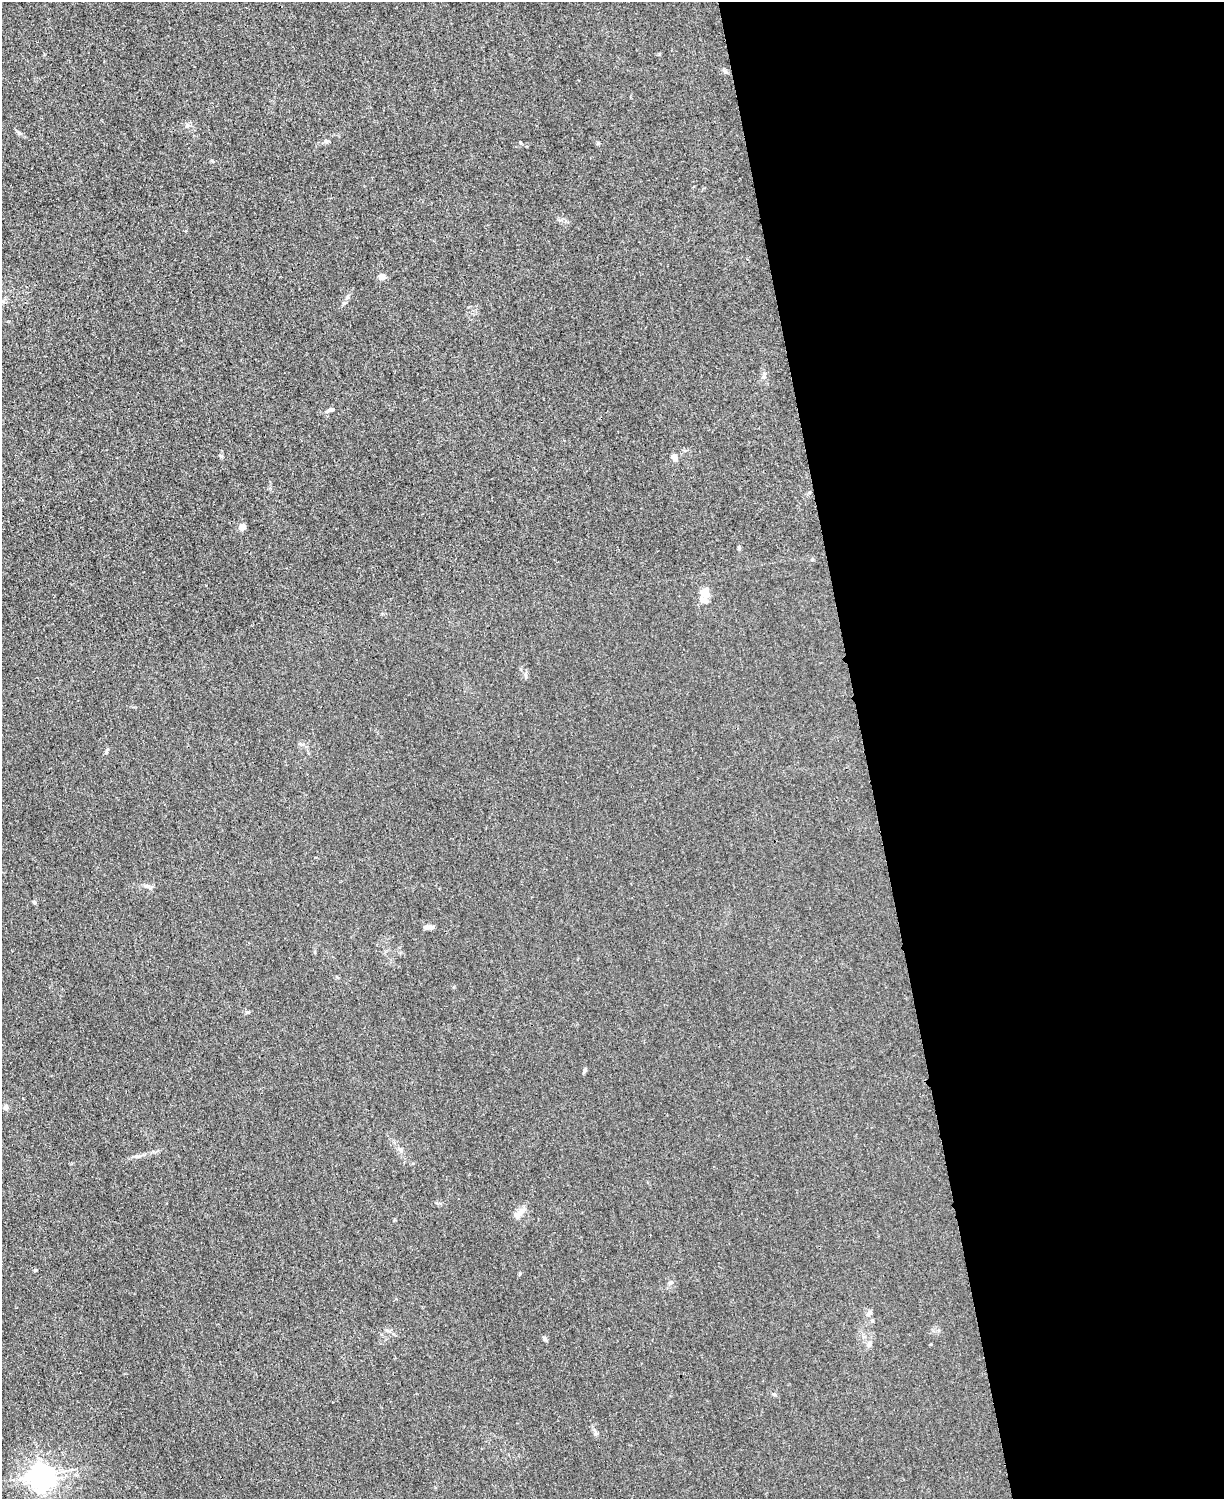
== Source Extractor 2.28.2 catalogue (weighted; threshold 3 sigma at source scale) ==
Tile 8 of 4 x 3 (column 4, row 2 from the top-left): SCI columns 3677-4898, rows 1760-3256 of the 4923 x 4898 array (HDU 1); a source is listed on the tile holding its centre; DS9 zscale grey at full resolution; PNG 1226 x 1501 px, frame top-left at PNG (2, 2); no overlay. Shown black and unused: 29% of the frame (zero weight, under 3 of 4 exposures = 2% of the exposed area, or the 3 px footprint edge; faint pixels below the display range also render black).
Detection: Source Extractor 2.28.2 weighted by HDU 2 'WHT'; one run over the whole footprint, this tile lists its part. Background 0.0151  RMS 0.0046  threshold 0.0205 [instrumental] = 3 sigma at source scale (4.5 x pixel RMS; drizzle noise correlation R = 1.50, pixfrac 1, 0.05/0.05 arcsec/px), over >= 5 px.
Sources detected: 24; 1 inside a brighter object's white glare — not listed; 1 inside a brighter listed object's ellipse — not listed separately; the other 22 listed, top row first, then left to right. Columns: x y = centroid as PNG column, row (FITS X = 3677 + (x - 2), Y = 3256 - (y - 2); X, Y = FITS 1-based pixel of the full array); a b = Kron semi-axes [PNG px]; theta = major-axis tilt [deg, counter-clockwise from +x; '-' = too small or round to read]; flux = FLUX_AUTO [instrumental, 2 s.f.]
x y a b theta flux
187 126 8 6 16 1.2
327 141 6 5 - 0.76
598 143 5 4 - 0.52
382 277 6 6 - 3
330 410 10 4 12 1
674 457 8 6 -35 1.9
243 526 8 7 - 1.8
739 548 6 4 72 0.62
705 591 13 12 - 4.3
107 751 10 3 65 0.73
146 886 9 6 0 1.5
34 902 5 4 - 0.71
429 927 12 5 -2 1.8
247 1012 7 3 8 0.64
584 1070 6 5 - 0.79
6 1107 8 6 -89 1.3
517 1215 11 9 69 2.8
670 1283 7 5 30 1.1
870 1313 7 6 - 1.2
545 1339 8 3 -71 0.71
869 1344 10 6 75 1.5
41 1475 8 6 34 300
Unlisted compact peaks at least as high as the median listed source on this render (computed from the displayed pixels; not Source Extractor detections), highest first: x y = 35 1270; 595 1434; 221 456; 19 133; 520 1273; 520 142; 659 54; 774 1394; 212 160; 344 303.